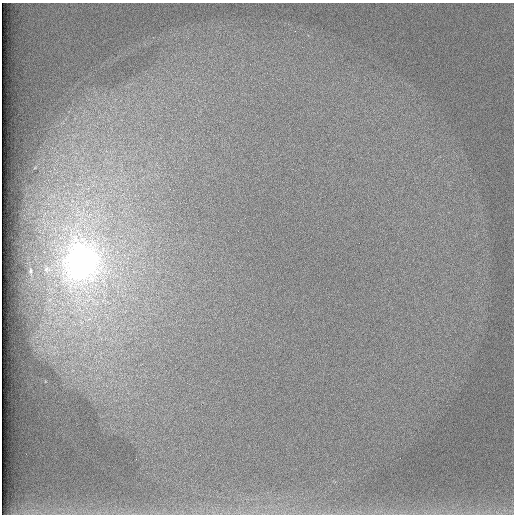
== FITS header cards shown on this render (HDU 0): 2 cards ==
NAXIS1  =                  512 /
NAXIS2  =                  512 /

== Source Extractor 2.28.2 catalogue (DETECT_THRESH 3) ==
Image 512 x 512 px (HDU 0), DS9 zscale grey, 1 PNG px = 1 image px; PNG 516 x 516 px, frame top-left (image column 1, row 512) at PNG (2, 3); no overlay
Background 97.8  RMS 2.8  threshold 8.43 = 3 sigma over >= 5 px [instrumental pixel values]
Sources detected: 3; all 3 listed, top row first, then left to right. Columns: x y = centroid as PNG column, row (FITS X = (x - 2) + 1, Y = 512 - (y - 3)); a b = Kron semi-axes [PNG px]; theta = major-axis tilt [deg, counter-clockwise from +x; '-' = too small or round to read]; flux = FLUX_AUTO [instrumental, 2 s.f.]
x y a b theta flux
82 262 34 28 86 91000
47 269 9 9 - 950
31 271 3 3 - 250